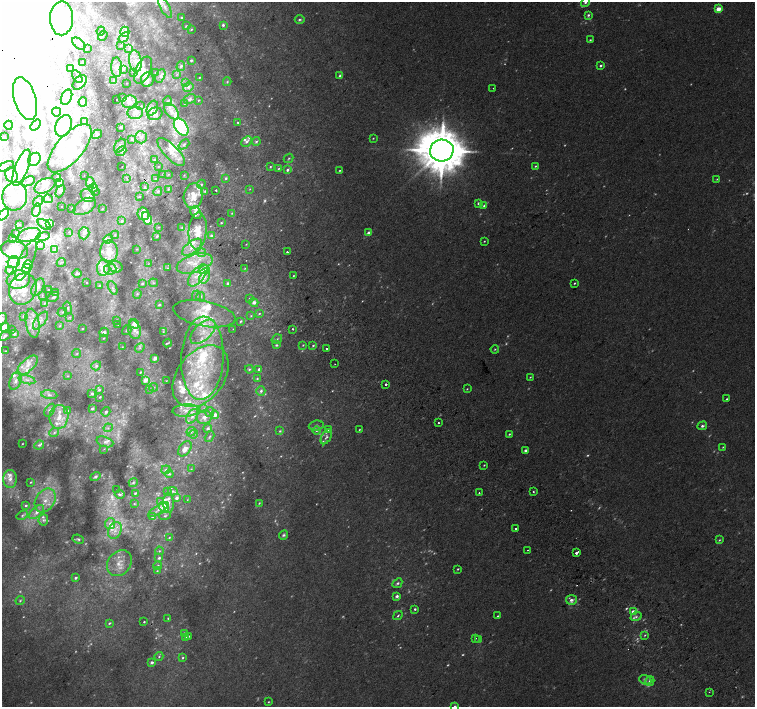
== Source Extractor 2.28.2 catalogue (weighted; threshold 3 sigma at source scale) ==
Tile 11 of 4 x 4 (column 3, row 3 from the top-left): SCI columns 3049-4554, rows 1662-3070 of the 6091 x 6076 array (HDU 1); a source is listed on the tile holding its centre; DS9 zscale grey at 2 x 2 block average (1 PNG px = mean of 2 x 2 image px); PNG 757 x 709 px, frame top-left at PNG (2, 2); each listed source drawn as its Kron ellipse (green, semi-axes under 4 px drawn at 4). Shown black and unused: <1% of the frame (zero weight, under 2 of 3 exposures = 2% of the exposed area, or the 3 px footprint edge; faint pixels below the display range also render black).
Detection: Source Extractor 2.28.2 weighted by HDU 2 'WHT'; one run over the whole footprint, this tile lists its part. Background 0.00858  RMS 0.007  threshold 0.0316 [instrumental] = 3 sigma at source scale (4.5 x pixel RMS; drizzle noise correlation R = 1.50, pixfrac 1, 0.0396/0.0396 arcsec/px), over >= 5 px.
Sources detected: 693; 137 too faint to see at this stretch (2 x 2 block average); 25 inside a brighter object's white glare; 6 cosmic-ray / hot-pixel residue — neither listed nor drawn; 1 coinciding with a brighter row at this scale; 153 inside a brighter listed object's ellipse — not listed separately; the other 371 listed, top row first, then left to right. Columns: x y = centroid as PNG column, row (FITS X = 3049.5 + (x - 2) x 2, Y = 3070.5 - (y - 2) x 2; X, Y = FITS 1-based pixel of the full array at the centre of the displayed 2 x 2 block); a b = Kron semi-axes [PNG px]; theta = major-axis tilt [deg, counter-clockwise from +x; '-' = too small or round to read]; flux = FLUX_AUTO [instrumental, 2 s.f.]
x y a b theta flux
585 2 5 4 - 4.5
165 7 12 4 -62 8.6
718 9 3 2 - 37
588 15 3 3 - 3.6
62 18 17 11 89 28
182 18 3 2 - 2.3
300 20 5 3 - 2.7
223 25 3 3 - 4.5
186 26 3 2 - 1.5
191 29 4 2 - 1.6
101 31 4 3 - 2.2
125 32 5 4 - 5.5
103 36 5 3 - 2.5
124 37 6 4 40 6.3
590 40 2 2 - 1.7
79 44 8 4 -40 4.8
121 46 3 3 - 1.8
129 48 4 3 - 2.7
87 49 2 2 - 1.1
191 60 3 2 - 2.7
135 61 11 6 -81 16
82 62 3 2 - 1
181 66 5 4 - 3
601 66 3 2 - 3.3
117 67 10 5 -86 9.7
70 68 4 3 - 2.3
123 69 4 3 - 1.4
143 70 14 7 66 14
155 72 2 2 - 0.96
134 73 4 3 - 1.7
177 74 3 2 - 1.2
160 76 7 4 65 5
340 76 3 2 - 6.5
77 77 7 3 -58 2.7
199 77 2 2 - 1.1
147 80 7 6 - 7.2
114 81 4 3 - 2.3
80 82 8 5 48 6.4
227 82 4 3 - 2.3
127 83 2 2 - 0.69
185 83 3 2 - 1.2
188 87 5 4 - 5.5
493 88 2 2 - 0.69
67 97 8 5 65 6.9
122 97 2 2 - 1.3
25 99 22 11 -73 42
116 99 2 2 - 6.2
190 99 6 4 32 4.3
199 100 3 2 - 1.6
168 101 4 3 - 2.4
83 102 5 3 - 2.9
129 102 7 6 - 11
184 104 2 2 - 1.2
141 106 3 2 - 1.4
152 108 8 5 66 6.3
171 111 10 5 -49 11
56 112 4 3 - 3.6
135 113 8 6 3 15
155 114 7 6 - 11
84 122 3 2 - 1.7
238 122 3 2 - 1.5
9 125 4 4 - 7.5
36 125 6 4 52 4.8
63 126 11 8 64 19
121 127 3 2 - 4.4
181 127 9 6 -56 96
97 134 5 4 - 4.4
3 137 2 2 - 0.8
141 137 6 6 - 7.2
373 138 3 2 - 1.1
132 139 4 3 - 2.5
247 141 6 3 45 5
256 142 4 3 - 3.7
184 144 6 3 40 2.7
120 146 7 5 55 6.4
70 148 30 13 49 73
442 150 12 11 - 9600
121 151 6 4 39 3.7
171 152 18 7 -46 15
289 158 5 2 - 2
34 159 7 5 52 6.7
154 159 3 2 - 1.8
6 166 8 4 23 4.6
535 166 3 2 - 1.6
122 167 2 2 - 0.55
158 167 2 2 - 0.76
270 167 3 3 - 1.9
21 168 19 6 69 23
279 168 3 2 - 1.6
287 170 3 3 - 4.1
339 170 2 2 - 1.4
163 174 3 2 - 0.72
168 174 2 2 - 1
11 175 8 6 -72 9.3
84 175 2 2 - 0.43
184 175 3 2 - 1.1
57 178 4 3 - 2
226 178 4 3 - 3.2
127 179 2 2 - 3.3
155 179 3 3 - 2.6
717 179 3 3 - 1.5
28 181 7 4 23 5.1
59 182 3 3 - 14
90 182 5 4 - 4.5
201 184 5 3 - 3.1
45 186 11 7 27 9.7
144 187 3 2 - 1.7
93 188 5 4 - 4.7
168 189 3 3 - 1.7
250 189 3 2 - 0.89
216 190 2 2 - 7.9
60 191 7 4 63 3.8
95 191 2 2 - 1.6
158 191 4 4 - 3.7
205 191 4 3 - 2.5
88 195 7 6 - 7.2
15 196 14 12 82 39
140 196 2 2 - 1
193 196 13 9 81 33
48 199 4 3 - 2.1
38 201 6 4 50 3.6
478 203 3 3 - 3.3
85 206 12 7 30 11
484 206 4 3 - 3.1
61 207 2 2 - 0.78
72 208 2 2 - 0.88
102 209 2 2 - 1.5
36 210 6 3 74 4.7
196 213 7 5 -58 6.7
232 213 4 3 - 1.9
143 214 6 5 - 13
3 215 7 4 45 5.9
147 219 7 4 -67 17
122 221 3 3 - 3.4
221 223 3 2 - 1.6
44 224 7 3 -35 5.2
50 224 4 3 - 35
20 225 2 2 - 0.48
158 227 3 3 - 1.3
182 227 3 3 - 1.8
198 231 18 9 85 34
69 232 3 2 - 0.72
16 233 4 2 - 1.1
84 233 6 5 - 6
369 233 3 2 - 13
29 235 12 6 14 14
115 235 4 3 - 1.9
211 235 3 3 - 3.3
43 236 6 4 13 5.7
157 236 4 3 - 2.7
13 239 3 3 - 1.6
108 239 5 4 - 4.3
484 241 2 2 - 1.2
246 244 2 2 - 0.94
40 245 4 3 - 2.1
192 247 12 5 37 14
137 249 3 2 - 1.1
15 250 14 8 -13 13
54 250 4 4 - 2.9
109 252 11 8 -89 32
287 252 2 2 - 4
201 253 5 4 - 4
26 261 22 7 66 11
14 262 6 5 - 9.4
61 262 5 2 - 1.2
148 264 3 2 - 1.2
195 264 18 9 17 30
28 265 4 4 - 15
115 266 7 5 -27 7.8
27 268 5 3 - 18
103 268 8 6 80 22
167 268 3 2 - 1
245 268 3 2 - 1.3
110 269 6 5 - 7.9
204 270 5 4 - 21
10 271 4 3 - 2.7
77 274 5 3 - 2.7
198 275 13 6 51 19
293 276 2 2 - 1.1
204 277 6 5 - 7.5
18 280 11 9 11 38
87 283 2 2 - 0.72
154 283 5 3 - 2
228 283 3 3 - 4.1
574 283 3 2 - 1.9
142 284 3 3 - 3.2
99 286 3 3 - 2.1
38 287 9 5 60 9
113 288 7 4 -64 5.5
23 289 16 13 67 34
48 290 2 2 - 1.5
56 292 3 2 - 0.8
137 294 5 3 - 2.6
42 295 4 2 - 1.1
196 296 5 3 - 2.1
201 296 4 3 - 2.4
53 297 6 3 32 3.5
250 298 3 3 - 1.8
254 302 5 4 - 7.8
44 303 4 3 - 1.9
159 305 2 2 - 2.5
68 308 6 4 -79 3.9
62 312 5 3 - 2.7
204 314 31 12 -11 46
259 314 3 3 - 2.1
23 316 4 3 - 1.5
251 316 3 2 - 1.2
70 317 3 3 - 1.6
2 319 6 5 - 5
116 320 4 2 - 1.4
40 321 10 5 52 9.2
241 321 4 3 - 2.2
32 323 14 7 -80 21
134 324 5 4 - 18
118 325 2 2 - 0.8
60 326 4 3 - 1.9
5 328 5 3 - 12
12 329 2 2 - 0.94
83 329 2 2 - 1.4
233 329 2 2 - 0.57
293 329 2 2 - 4.2
127 330 5 3 - 2
134 330 9 6 -75 12
163 331 3 2 - 1.3
104 332 5 4 - 4.9
203 332 15 8 43 27
14 334 3 3 - 6.1
5 335 6 4 36 4.3
104 338 2 2 - 0.99
277 339 5 2 - 2.4
167 343 4 2 - 1.8
276 345 4 3 - 2.4
303 345 3 2 - 1.5
313 345 3 3 - 2.2
122 347 3 2 - 0.93
140 348 5 3 - 3.8
327 349 2 2 - 7.9
495 349 4 3 - 1.8
5 351 2 2 - 0.95
77 353 4 3 - 2.8
155 358 3 2 - 9.8
202 358 42 21 87 180
335 364 2 2 - 2.2
27 365 12 6 43 14
96 366 5 4 - 5.2
249 369 4 4 - 2.9
259 369 3 2 - 4.3
140 372 3 2 - 1.4
67 376 3 2 - 1.5
201 376 34 23 53 110
530 377 2 2 - 1.3
257 379 3 3 - 2
27 380 8 4 -14 7.3
145 380 3 2 - 23
16 381 9 5 68 9.5
166 381 2 2 - 0.73
386 384 2 2 - 12
153 387 4 2 - 1.5
150 389 3 3 - 1.4
467 389 3 2 - 1.2
99 390 3 3 - 2.6
261 391 5 4 - 4.3
92 394 4 3 - 4.3
49 395 8 4 -6 5.7
100 397 2 2 - 1.7
727 399 3 2 - 2
92 409 3 3 - 3.3
203 409 4 3 - 2.8
50 410 7 4 57 4.9
186 410 13 6 3 16
68 411 3 3 - 3.9
106 412 5 4 - 3.6
210 412 5 4 - 3.1
215 415 4 3 - 7.9
192 416 8 5 56 7.7
59 417 12 9 81 24
204 417 7 6 - 11
438 423 2 2 - 2.5
316 426 7 5 5 5.3
702 426 5 3 - 4.5
108 428 4 3 - 2.9
208 428 4 4 - 3.6
317 430 4 4 - 3.4
328 430 3 3 - 2.2
359 430 2 2 - 1.3
280 431 4 3 - 2
191 432 5 3 - 3.1
54 433 5 4 - 4.8
194 434 4 3 - 2.4
509 434 2 2 - 1.9
210 437 6 3 58 2.1
326 437 8 4 61 4.9
105 442 8 5 -19 6.6
22 444 2 2 - 0.95
39 445 5 4 - 3.7
723 447 3 2 - 1.3
104 449 3 2 - 0.86
185 449 8 5 55 12
525 450 2 2 - 7.5
484 465 3 2 - 1.4
191 469 2 2 - 0.9
166 470 4 3 - 4
169 474 4 3 - 2.3
95 477 5 3 - 3.5
10 479 9 7 -89 11
31 482 4 3 - 1.9
133 483 5 3 - 2.5
117 490 2 2 - 1.1
167 491 3 3 - 1.5
173 491 5 4 - 3.6
533 491 3 2 - 1.5
135 493 2 2 - 2
479 493 2 2 - 3
120 494 5 3 - 2.7
176 498 3 3 - 5.5
45 500 13 9 58 28
187 500 2 2 - 0.87
160 501 3 3 - 2.1
169 503 10 5 -87 7.9
259 503 3 3 - 1.9
134 504 3 2 - 1.1
26 505 4 3 - 2.8
164 507 6 4 -52 43
158 510 12 3 34 7.1
37 512 9 5 45 11
22 515 6 4 32 3.6
165 516 6 3 18 2.7
153 517 4 3 - 3.6
43 520 5 4 - 5.2
110 523 6 5 - 7.4
516 528 2 2 - 6
115 530 9 6 64 12
284 535 5 3 - 3.7
169 537 4 3 - 1.9
78 539 6 3 -22 2.9
719 540 4 3 - 2
527 550 2 2 - 0.75
159 551 4 3 - 2.4
576 553 2 2 - 27
159 558 4 3 - 4.1
119 563 14 11 50 23
158 566 4 4 - 3.4
458 569 2 2 - 1.7
157 571 3 2 - 1.5
75 578 3 2 - 4.1
397 583 5 4 - 3.9
397 596 3 3 - 5.1
571 600 5 5 - 6.8
20 601 5 3 - 2.5
415 609 3 3 - 2.4
633 611 4 3 - 7.8
398 616 5 2 - 2.3
498 616 3 2 - 1.8
636 617 5 4 - 4.7
168 618 3 2 - 1.6
144 622 2 2 - 1.6
109 623 3 2 - 2.1
184 633 4 3 - 2.7
645 635 3 2 - 1.6
188 636 3 2 - 2.3
185 637 3 3 - 4.7
475 638 2 2 - 2.2
478 640 2 2 - 2.3
159 656 5 3 - 2.8
183 658 4 3 - 2.5
152 662 3 2 - 8.1
645 680 6 4 -23 4.6
650 681 5 3 - 6.5
709 692 2 2 - 1.7
268 702 3 2 - 1.5
455 706 3 2 - 2.8
Isophote crosses this tile's border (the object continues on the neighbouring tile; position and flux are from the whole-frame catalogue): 3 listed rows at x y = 585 2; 2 319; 455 706
Diffuse or blended objects may show on this block-average render without a row.